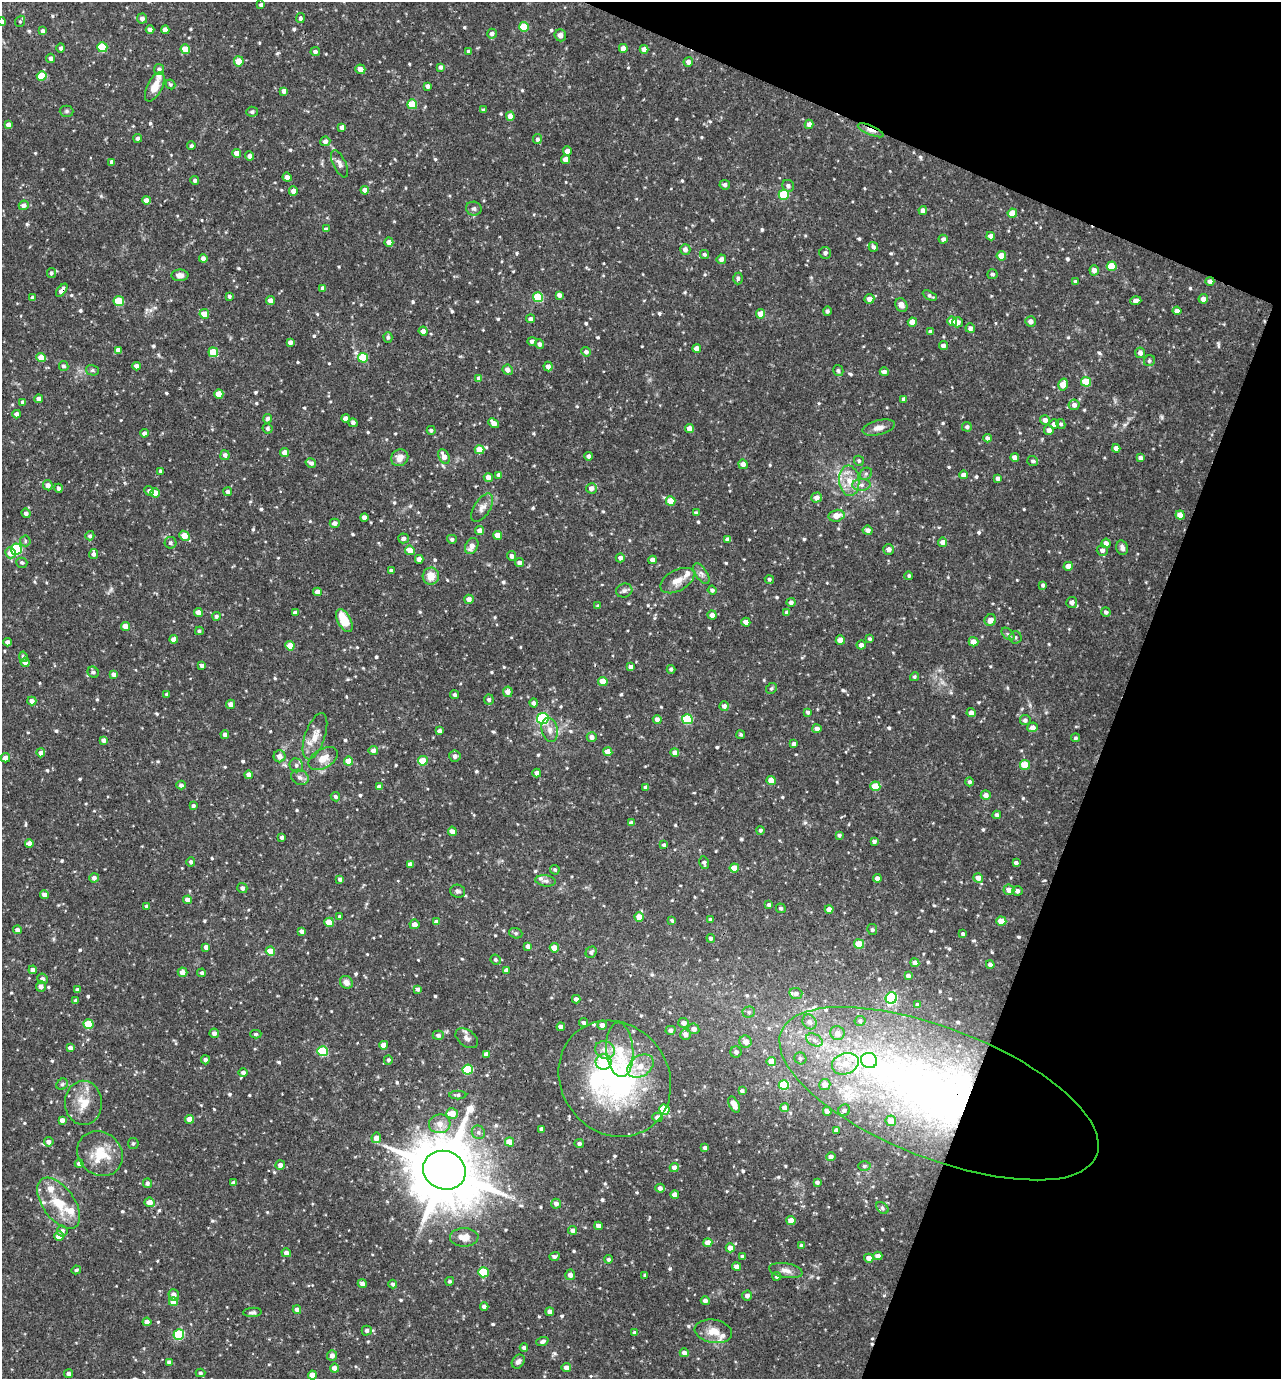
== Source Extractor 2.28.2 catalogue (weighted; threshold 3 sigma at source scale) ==
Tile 8 of 4 x 4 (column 4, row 2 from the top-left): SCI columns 4107-5385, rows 2755-4131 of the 5524 x 5509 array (HDU 1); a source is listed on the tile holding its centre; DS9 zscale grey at full resolution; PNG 1283 x 1381 px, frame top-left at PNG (2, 2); each listed source drawn as its Kron ellipse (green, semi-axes under 4 px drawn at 4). Shown black and unused: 19% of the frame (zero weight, under 2 of 3 exposures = <1% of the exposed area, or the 3 px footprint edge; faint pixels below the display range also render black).
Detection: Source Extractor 2.28.2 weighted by HDU 2 'WHT'; one run over the whole footprint, this tile lists its part. Background 0.0916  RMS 0.0055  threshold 0.0249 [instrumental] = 3 sigma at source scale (4.5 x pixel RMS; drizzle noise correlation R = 1.50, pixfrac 1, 0.05/0.05 arcsec/px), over >= 5 px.
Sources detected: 743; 1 too faint to see at this stretch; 2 inside a brighter object's white glare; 1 cosmic-ray / hot-pixel residue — neither listed nor drawn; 10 inside a brighter listed object's ellipse — not listed separately; of the other 729, all 500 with FLUX_AUTO >= 0.99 (the completeness limit of this list) listed and drawn (229 fainter detections not listed), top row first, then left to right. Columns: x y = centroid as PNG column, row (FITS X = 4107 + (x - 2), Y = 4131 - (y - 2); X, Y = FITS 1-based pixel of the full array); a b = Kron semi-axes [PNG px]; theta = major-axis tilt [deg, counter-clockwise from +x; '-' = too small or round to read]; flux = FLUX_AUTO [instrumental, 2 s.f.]
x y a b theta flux
261 5 4 4 - 2
300 18 5 4 - 1.4
142 19 5 5 - 2.3
20 21 6 5 - 1
2 22 4 4 - 2.7
524 27 5 5 - 17
150 30 4 4 - 2.1
165 30 4 4 - 3.4
43 31 4 4 - 2.1
492 34 5 4 - 2.3
560 35 6 5 - 2.6
102 47 5 5 - 21
61 48 5 4 - 1.4
623 48 4 4 - 3
185 49 5 4 - 7.9
644 49 4 4 - 3.4
469 51 4 3 - 1.8
315 52 5 4 - 1.8
51 58 4 4 - 2.1
239 61 5 5 - 6.4
688 62 5 4 - 2.8
441 67 4 4 - 1.4
159 69 5 5 - 1.8
360 69 5 4 - 4
42 76 5 5 - 13
170 84 5 4 - 1
427 86 4 4 - 1.8
155 87 16 7 63 7.1
284 91 4 4 - 2.4
412 104 5 5 - 16
484 110 4 3 - 1.3
67 111 7 5 0 1.1
252 112 5 5 - 1.3
510 116 4 4 - 3.9
809 124 4 4 - 2.6
8 125 4 4 - 2.5
342 127 4 4 - 2.5
871 130 14 4 -24 3.6
138 138 4 4 - 1.7
537 139 5 4 - 1.4
325 141 5 5 - 2.3
191 146 4 4 - 1.1
567 151 5 4 - 3
237 153 4 4 - 4.3
249 156 4 4 - 2.1
566 159 4 4 - 4.6
112 162 4 4 - 2.3
340 164 15 6 -64 2.7
287 177 5 4 - 2.7
195 180 4 4 - 1.4
725 185 5 5 - 1.9
788 186 6 5 - 1.9
365 190 4 4 - 4.2
293 191 4 4 - 2.7
784 195 5 5 - 25
146 200 4 4 - 3.4
24 205 5 4 - 2.6
474 209 8 7 - 1.7
923 210 4 4 - 2.7
1012 213 5 4 - 7.8
326 229 4 3 - 1.4
991 236 4 4 - 3.2
943 239 4 4 - 1.8
389 242 4 4 - 3.8
873 247 5 4 - 1.6
685 249 5 5 - 2.8
825 253 6 5 - 1.7
704 254 4 4 - 1.2
1001 256 4 4 - 8.2
203 258 4 4 - 2.5
721 259 5 4 - 2.3
1112 266 5 5 - 16
1094 270 5 4 - 3.1
51 273 5 4 - 1.2
992 274 5 5 - 1.1
180 275 8 5 -1 3.1
738 278 6 4 89 1.2
1210 281 4 4 - 2.6
1076 282 4 4 - 1.8
323 288 4 4 - 1.9
62 290 7 4 51 2.8
559 295 4 4 - 2.2
229 296 4 3 - 1.2
930 296 8 4 -27 1.3
538 297 5 5 - 25
33 298 4 3 - 1.9
869 299 5 4 - 2.8
1203 299 5 4 - 2.9
270 300 4 4 - 2.6
119 301 5 5 - 16
1136 301 6 4 17 3.1
901 305 7 5 -62 2.8
827 311 4 4 - 1.3
1177 311 4 4 - 2.6
204 314 5 4 - 7.5
760 314 4 4 - 5
530 319 4 4 - 1.9
952 321 5 4 - 7.1
1030 321 5 5 - 2.8
912 322 4 4 - 6.9
958 322 5 5 - 3
970 328 5 4 - 2.3
423 331 4 4 - 2.7
930 332 4 4 - 1.8
388 337 5 4 - 1.1
532 341 4 4 - 1.8
290 342 4 4 - 2.4
539 344 5 4 - 2
943 346 4 4 - 2.5
697 348 4 4 - 3.3
118 350 4 4 - 3.1
213 352 5 5 - 14
586 352 5 4 - 1.9
1140 353 5 5 - 2.7
41 357 5 4 - 8.7
363 358 5 5 - 18
1149 361 6 5 - 1.1
64 366 5 4 - 1.5
137 366 4 4 - 2.6
548 366 5 4 - 2.8
92 370 6 5 - 1.2
508 370 5 5 - 2.6
838 371 6 5 - 1.3
884 372 4 4 - 2.1
479 378 4 4 - 2.6
1086 382 5 5 - 16
1063 385 6 4 73 7.7
219 394 4 4 - 7.2
39 399 4 4 - 2.4
904 399 4 4 - 2.2
23 402 4 4 - 1.8
1074 405 5 5 - 2.7
17 414 4 4 - 2.5
346 418 4 4 - 2.6
267 419 4 4 - 1.7
1045 420 5 5 - 2.6
353 423 4 4 - 1.3
494 423 6 4 -44 3.5
1054 424 5 4 - 2.1
1061 424 5 4 - 1.1
967 427 5 5 - 1.5
268 428 5 4 - 1.3
879 428 16 7 15 3.7
690 429 4 4 - 4.9
431 430 4 4 - 1.1
1049 430 5 5 - 2.8
144 433 4 4 - 2
988 438 4 4 - 2
1116 448 4 4 - 2.4
480 450 5 4 - 9.7
285 452 4 4 - 4.9
225 455 5 4 - 2
589 456 4 4 - 1.6
444 457 8 5 -64 4.3
1015 457 4 4 - 3.2
400 458 9 8 - 4.5
1141 458 4 4 - 2.4
859 461 5 4 - 1.1
1033 461 5 5 - 1.4
311 463 5 4 - 1.8
743 464 5 4 - 3.4
161 471 4 4 - 1.4
866 474 6 5 - 1.2
499 475 4 4 - 2.4
963 475 4 4 - 2.6
488 477 4 4 - 3.2
998 478 4 3 - 2.1
849 481 15 10 -85 7.8
48 485 5 5 - 3.1
861 485 9 6 2 2.2
58 488 4 4 - 1.5
591 488 5 5 - 3.3
149 491 5 4 - 1.6
228 492 4 4 - 1.8
155 493 5 4 - 7.9
816 498 5 5 - 3.4
671 501 5 4 - 8.5
482 508 16 8 57 3.7
26 513 5 4 - 1.9
696 513 4 4 - 1.8
1180 515 4 4 - 6
836 516 8 6 12 5.4
364 517 4 4 - 2.8
335 523 5 4 - 2.1
868 530 5 4 - 2.8
480 531 4 4 - 3.8
498 535 4 4 - 4.4
90 536 5 4 - 1.3
184 536 6 4 -41 7.5
403 538 5 5 - 2.2
452 539 5 4 - 1.4
727 539 4 4 - 1.7
25 541 5 5 - 0.99
943 542 4 4 - 3.2
170 543 6 6 - 1.2
1106 543 4 4 - 2.5
472 546 8 6 60 4
1122 548 7 6 - 2.3
16 549 6 5 - 47
889 549 5 5 - 3.1
410 550 5 4 - 7.1
1102 550 5 5 - 2.1
10 553 5 5 - 5.2
94 554 5 4 - 1.9
512 556 5 4 - 2.1
620 558 4 4 - 2
419 559 4 4 - 2.9
652 560 4 4 - 3.1
22 563 5 5 - 1.1
519 563 4 4 - 2.4
1068 566 4 4 - 3.9
391 571 4 3 - 1.6
701 574 12 5 -57 2.2
431 576 8 8 - 6.8
909 576 4 4 - 1
769 579 5 4 - 1
677 581 18 10 28 6
1043 585 4 3 - 1.4
624 590 8 7 - 1.8
712 590 4 4 - 1.4
317 592 4 4 - 3.5
469 599 5 4 - 2.7
791 602 4 4 - 1.8
1072 602 5 5 - 2.9
598 606 3 3 - 1.1
1106 612 5 4 - 1.4
198 613 4 4 - 4.6
295 613 4 4 - 2.5
787 613 4 4 - 2.2
712 615 5 4 - 3.3
216 616 4 4 - 1.5
990 620 6 5 - 3.9
344 621 13 6 -61 13
746 622 4 4 - 4.4
125 626 4 4 - 6.1
199 631 4 4 - 1
1008 634 8 4 -44 1.3
1016 637 6 6 - 1.3
174 639 4 4 - 3.6
870 639 4 4 - 1.2
840 640 4 4 - 5.7
8 642 4 4 - 2.9
973 642 5 4 - 4.5
861 645 4 4 - 2.8
290 646 4 4 - 8.3
23 657 5 4 - 1.3
25 662 4 4 - 2.9
202 665 4 3 - 1.5
631 667 4 4 - 2.7
671 669 4 4 - 1.2
93 672 6 5 - 1.3
114 674 4 4 - 2.3
914 677 4 4 - 1.1
603 682 5 4 - 7.9
771 688 6 5 - 0.99
508 692 5 5 - 3
167 694 3 3 - 1
455 695 4 4 - 1.3
489 699 5 5 - 1.4
32 701 4 4 - 3.3
534 703 4 4 - 2
230 704 4 4 - 2.9
724 706 5 4 - 2.3
808 712 4 3 - 1.3
971 713 4 4 - 2.5
543 719 6 5 - 57
657 719 4 4 - 2.4
687 719 5 5 - 31
1025 720 5 5 - 1.6
1033 727 5 5 - 3.2
817 729 4 4 - 2.7
550 730 12 8 -77 3.6
439 731 4 4 - 2.2
225 734 4 4 - 2.2
741 735 4 4 - 0.99
315 736 24 10 71 7.4
592 737 5 5 - 2.7
1075 738 4 4 - 1.1
103 740 4 4 - 2.4
794 744 4 4 - 2.2
373 750 4 4 - 2.6
608 752 4 4 - 6.3
41 753 4 4 - 2.2
675 753 4 4 - 3
279 756 6 6 - 3.4
455 756 6 5 - 2
5 758 5 4 - 3.3
323 758 16 9 29 6.2
348 761 4 4 - 8
423 761 5 4 - 10
296 765 7 6 - 1.6
1025 765 5 5 - 14
537 773 4 4 - 2.3
249 775 4 4 - 4.4
300 777 9 7 -28 2.2
771 780 4 4 - 8.1
969 782 4 4 - 1.4
181 785 4 4 - 1.7
875 786 5 5 - 12
379 787 4 4 - 2.6
646 787 4 4 - 2.6
986 795 5 4 - 3.3
335 797 5 4 - 1.2
193 806 4 4 - 1.2
997 815 4 4 - 1.5
631 823 4 4 - 1.6
760 830 4 4 - 1.2
452 831 5 4 - 2.8
839 835 4 3 - 1.1
282 837 4 3 - 1.5
874 841 4 3 - 1.6
29 843 4 4 - 3.1
664 845 4 4 - 1.2
191 862 5 4 - 1.5
704 863 6 4 -78 1.7
1016 863 4 3 - 1.7
410 864 4 4 - 2.4
734 868 4 4 - 6.6
555 870 5 4 - 1
94 878 4 4 - 2.4
877 878 4 4 - 2.8
978 878 5 4 - 3.6
340 879 4 4 - 1.6
545 881 10 5 -7 1.8
242 888 5 5 - 1.7
1009 890 5 5 - 3.7
458 891 7 6 - 1.5
1017 891 5 5 - 2.2
44 895 4 4 - 2.6
187 900 4 4 - 3.1
769 905 4 4 - 1.2
147 906 4 3 - 2.1
781 908 5 4 - 1.3
829 909 4 4 - 4.5
340 917 4 4 - 1.5
639 917 4 4 - 6.8
711 919 3 3 - 1
672 921 4 3 - 1
1001 921 5 4 - 8
329 922 5 5 - 11
436 922 4 4 - 2.5
414 924 5 5 - 3.4
17 930 4 4 - 1.8
872 930 5 5 - 1.1
302 931 4 4 - 2.4
516 933 7 5 -19 1
963 934 4 3 - 1.4
711 938 4 4 - 1.4
859 944 5 4 - 13
528 946 4 4 - 2.1
206 947 4 4 - 2.4
554 948 4 4 - 6.8
270 951 4 4 - 8.9
591 952 6 5 - 1.6
496 960 5 5 - 1.1
915 963 4 4 - 2.6
990 964 4 4 - 2.2
33 970 4 4 - 2.4
506 970 4 4 - 2.5
183 972 5 4 - 3.7
202 973 4 4 - 1.3
908 976 4 4 - 2.1
43 979 5 5 - 2.4
346 982 7 6 - 3.3
41 986 5 5 - 2.8
418 989 4 4 - 1.4
78 990 4 4 - 2.4
796 993 6 5 - 1.8
891 998 6 5 - 64
576 999 4 4 - 2.7
76 1001 4 4 - 1.6
918 1005 4 4 - 1.9
749 1012 6 5 - 1.2
860 1021 5 5 - 1.3
809 1022 8 6 -53 2.2
584 1023 5 4 - 1.3
684 1023 5 5 - 2.7
88 1024 5 5 - 16
602 1025 4 4 - 2.8
561 1027 4 4 - 2.8
694 1029 6 5 - 2.7
671 1030 5 4 - 2.2
214 1033 5 4 - 2.7
837 1033 7 7 - 3.1
256 1034 5 4 - 1.1
685 1034 5 5 - 3.4
438 1035 5 4 - 1.8
467 1038 12 8 -36 2.8
814 1040 8 6 -28 2.1
745 1042 6 6 - 4
384 1045 4 4 - 6
70 1048 4 4 - 2.6
605 1050 10 8 -22 4.5
620 1050 27 13 -86 13
323 1051 5 5 - 32
736 1052 5 5 - 1.7
486 1054 4 4 - 2.5
800 1058 6 5 - 1.2
205 1060 4 4 - 1.9
388 1060 5 4 - 1.2
869 1060 8 7 - 62
771 1061 5 4 - 6.9
604 1062 8 7 - 18
845 1064 14 10 20 8.6
640 1066 14 10 35 7.5
468 1070 5 5 - 31
243 1072 5 4 - 1.8
615 1079 60 53 -53 120
62 1084 6 5 - 1
784 1085 5 5 - 30
825 1085 6 5 - 3.7
742 1091 4 4 - 1.4
939 1094 169 65 -21 490
458 1095 8 4 0 1.2
83 1103 22 18 -88 12
734 1104 8 5 -64 4.3
785 1108 4 4 - 4.1
664 1110 5 5 - 28
844 1110 6 5 - 1.6
827 1111 4 4 - 3.2
452 1113 6 5 - 8.6
657 1117 5 4 - 2.8
190 1119 4 4 - 6.4
62 1120 4 4 - 2.7
891 1121 5 5 - 6.6
440 1124 11 9 6 4.8
542 1129 4 4 - 2.3
836 1130 4 4 - 2
478 1132 7 6 - 1.7
376 1138 5 5 - 4.6
49 1142 5 4 - 2.5
509 1142 5 4 - 10
133 1144 5 5 - 1.1
579 1144 5 4 - 1.7
705 1148 4 4 - 1.8
100 1154 24 21 -39 16
831 1157 5 4 - 2.3
79 1164 4 4 - 2.1
280 1165 5 4 - 2.5
864 1166 6 5 - 1.1
674 1168 4 4 - 3.7
444 1170 22 19 -22 5600
817 1182 4 4 - 1.5
147 1183 5 4 - 1.8
233 1183 4 4 - 2.2
660 1188 4 4 - 2.2
675 1195 4 4 - 3.1
150 1202 5 4 - 4.8
59 1203 29 16 -54 17
556 1204 5 5 - 2.5
882 1208 7 5 -42 1.2
791 1220 4 4 - 5.5
598 1226 4 4 - 2.9
573 1230 4 4 - 2.3
62 1231 5 5 - 2.4
59 1236 5 4 - 4.1
464 1237 14 9 -1 6
708 1243 4 4 - 4.9
802 1245 4 4 - 2.1
730 1248 4 4 - 3.6
286 1253 5 4 - 2.7
554 1256 5 4 - 1.4
743 1256 4 4 - 1.6
878 1256 4 4 - 3.5
869 1258 4 4 - 3.5
608 1259 4 4 - 1.2
736 1267 4 4 - 3
76 1270 4 3 - 1
786 1270 17 7 -10 3.6
483 1272 5 5 - 21
570 1275 5 5 - 2
645 1275 3 3 - 1.2
777 1276 4 4 - 1.2
450 1281 4 4 - 1
362 1284 4 4 - 2.7
393 1284 4 4 - 1.4
174 1295 6 5 - 3.2
747 1295 5 5 - 2.4
705 1301 4 4 - 2.4
173 1302 4 4 - 6.7
484 1306 4 4 - 2.2
297 1310 4 4 - 3
252 1312 9 4 3 1.3
550 1312 4 4 - 2.9
147 1322 4 4 - 2.8
367 1331 5 5 - 1.5
713 1331 19 11 -9 7.1
634 1333 3 3 - 1.5
179 1335 5 5 - 35
542 1341 6 4 21 1.4
524 1348 4 4 - 1.4
684 1353 4 4 - 2.5
332 1356 5 5 - 2.8
169 1362 4 4 - 1.9
518 1362 7 5 54 1.7
335 1368 4 4 - 3.7
566 1368 4 4 - 2.9
200 1373 5 4 - 1.1
69 1374 4 4 - 2.4
312 1375 4 4 - 5.6
Overlapping masked pixels (flux is a lower limit): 4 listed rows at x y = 871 130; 1210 281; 62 290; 939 1094
Isophote crosses this tile's border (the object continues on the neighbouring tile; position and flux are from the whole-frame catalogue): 1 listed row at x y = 2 22